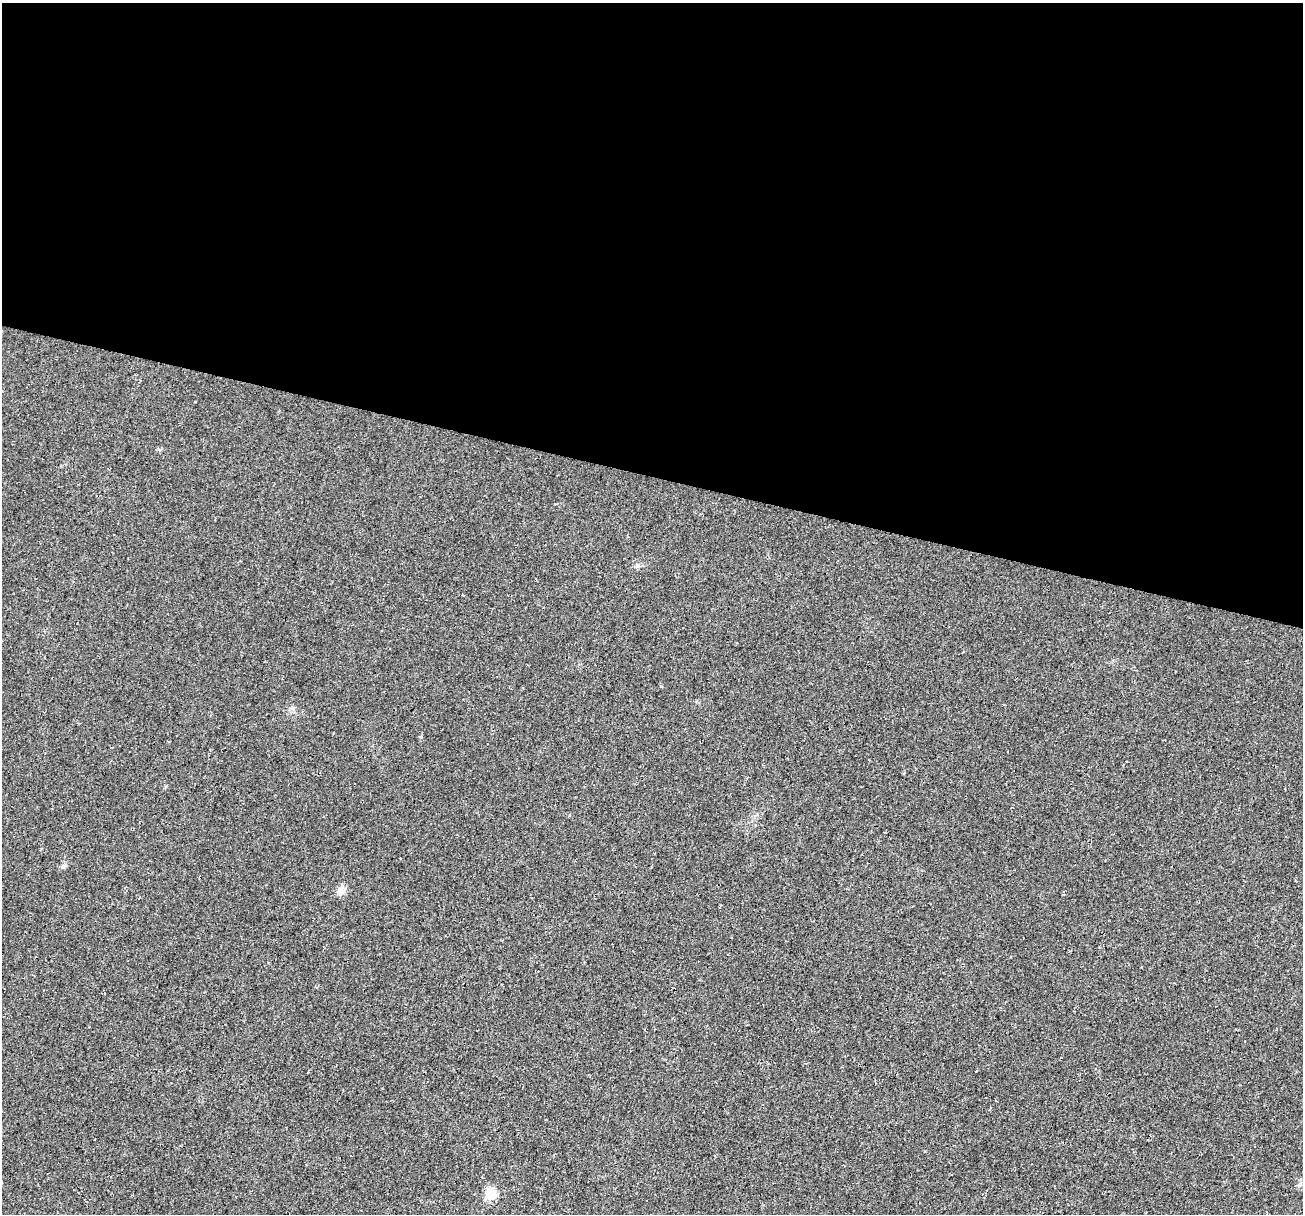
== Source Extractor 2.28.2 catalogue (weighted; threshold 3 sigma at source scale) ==
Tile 3 of 4 x 4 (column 3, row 1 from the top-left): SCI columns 2621-3921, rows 3912-5123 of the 5250 x 5459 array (HDU 1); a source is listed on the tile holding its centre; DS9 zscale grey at full resolution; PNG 1305 x 1216 px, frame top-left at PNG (2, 3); no overlay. Shown black and unused: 39% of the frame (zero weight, under 3 of 4 exposures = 5% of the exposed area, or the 3 px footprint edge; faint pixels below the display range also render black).
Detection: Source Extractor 2.28.2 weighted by HDU 2 'WHT'; one run over the whole footprint, this tile lists its part. Background 0.0167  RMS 0.0067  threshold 0.03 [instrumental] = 3 sigma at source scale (4.5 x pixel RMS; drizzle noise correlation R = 1.50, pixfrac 1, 0.0396/0.0396 arcsec/px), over >= 5 px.
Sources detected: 3; all 3 listed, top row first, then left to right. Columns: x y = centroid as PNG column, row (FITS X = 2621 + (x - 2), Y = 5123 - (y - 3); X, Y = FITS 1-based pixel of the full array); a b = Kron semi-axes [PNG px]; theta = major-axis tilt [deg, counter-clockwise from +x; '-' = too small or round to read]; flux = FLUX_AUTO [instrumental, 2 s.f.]
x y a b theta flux
64 866 8 5 28 1.5
341 891 12 10 47 4.3
490 1194 6 6 - 47